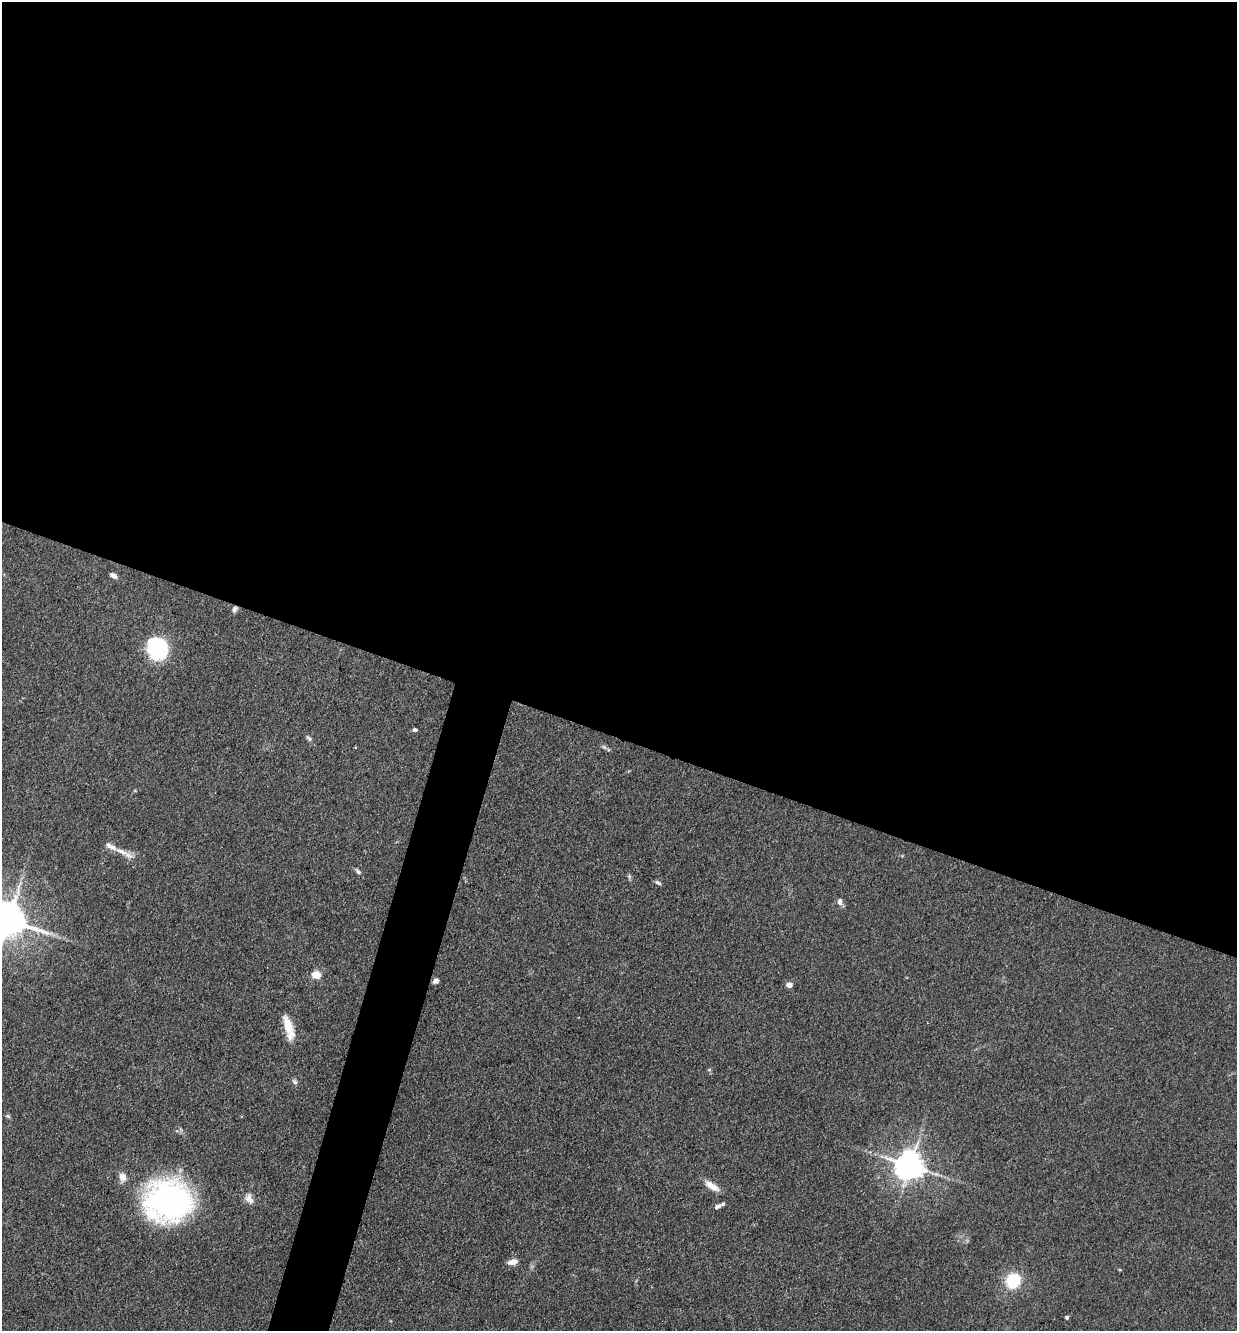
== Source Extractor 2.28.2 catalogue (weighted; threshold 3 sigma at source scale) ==
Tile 3 of 4 x 4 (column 3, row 1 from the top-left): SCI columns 2732-3966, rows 3988-5316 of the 5334 x 5318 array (HDU 1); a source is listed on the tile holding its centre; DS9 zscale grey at full resolution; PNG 1239 x 1333 px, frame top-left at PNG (2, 2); no overlay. Shown black and unused: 58% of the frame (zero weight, under 3 of 4 exposures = <1% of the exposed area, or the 3 px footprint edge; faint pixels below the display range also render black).
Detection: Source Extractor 2.28.2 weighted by HDU 2 'WHT'; one run over the whole footprint, this tile lists its part. Background 0.141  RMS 0.0069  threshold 0.0308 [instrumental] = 3 sigma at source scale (4.5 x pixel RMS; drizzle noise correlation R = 1.50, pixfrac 1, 0.05/0.05 arcsec/px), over >= 5 px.
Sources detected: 28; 1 inside a brighter listed object's ellipse — not listed separately; the other 27 listed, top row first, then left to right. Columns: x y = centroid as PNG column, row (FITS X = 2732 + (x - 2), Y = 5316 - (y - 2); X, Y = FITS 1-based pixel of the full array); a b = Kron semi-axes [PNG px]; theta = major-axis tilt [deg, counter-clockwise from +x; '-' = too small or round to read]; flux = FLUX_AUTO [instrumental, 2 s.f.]
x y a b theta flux
113 575 8 5 -30 2.6
235 609 8 6 65 2
157 649 23 19 -64 53
415 730 4 4 - 2
309 738 10 5 -42 1.7
604 747 7 4 -44 1.4
121 851 23 6 -21 6.9
358 871 8 5 -44 1.6
657 882 8 4 -40 1.4
840 901 10 7 87 2.7
8 920 11 10 - 1800
316 975 5 5 - 21
436 981 6 5 - 2.7
789 985 5 4 - 6.4
288 1027 30 9 -73 13
709 1070 5 3 - 0.7
295 1082 8 5 -48 1.5
8 1116 7 5 -21 1.1
910 1166 9 8 - 1000
123 1177 12 9 -80 5
712 1186 19 7 -33 7.6
248 1198 15 8 69 4.4
168 1201 51 45 1 160
718 1206 9 5 23 2.3
512 1262 10 6 10 5.1
1013 1281 13 11 59 31
1067 1317 4 4 - 1.1
Overlapping masked pixels (flux is a lower limit): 1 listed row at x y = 235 609
Isophote crosses this tile's border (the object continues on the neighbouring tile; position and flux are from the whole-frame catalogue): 1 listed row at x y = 8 920